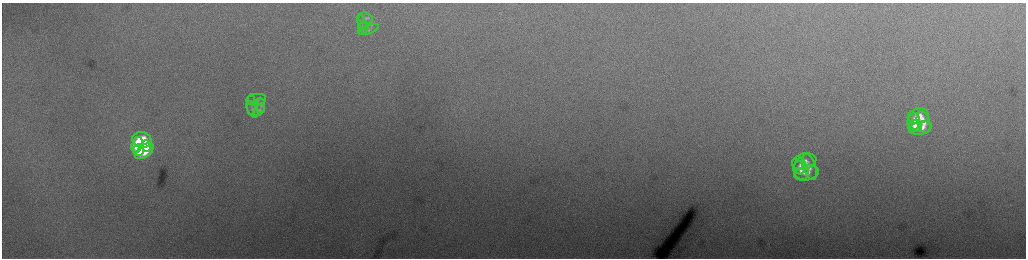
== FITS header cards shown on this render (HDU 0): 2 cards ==
NAXIS1  =                 2048 /fastest changing axis
NAXIS2  =                  512 /next to fastest changing axis

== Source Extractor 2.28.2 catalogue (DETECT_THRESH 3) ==
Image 2048 x 512 px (HDU 0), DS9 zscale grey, zoomed out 1/2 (1 PNG px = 2 x 2 image px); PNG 1028 x 260 px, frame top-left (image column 1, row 511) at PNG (2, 3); each listed source drawn as its Kron ellipse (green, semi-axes under 4 px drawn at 4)
Background 230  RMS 3.8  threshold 11.3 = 3 sigma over >= 5 px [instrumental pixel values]
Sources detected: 24; all 24 listed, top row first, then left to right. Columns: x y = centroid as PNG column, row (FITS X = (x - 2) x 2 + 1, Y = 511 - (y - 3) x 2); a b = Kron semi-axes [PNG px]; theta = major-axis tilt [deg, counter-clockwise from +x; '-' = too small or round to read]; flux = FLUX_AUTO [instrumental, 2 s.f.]
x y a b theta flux
365 18 7 5 -17 2200
362 23 7 3 -74 1400
363 27 5 5 - 1500
369 30 11 4 20 2000
256 100 10 5 8 2600
251 105 10 4 90 1800
261 105 8 4 -87 1700
252 109 9 5 -63 2400
259 110 7 4 47 1800
918 116 10 7 14 11000
914 121 8 6 83 7500
924 122 11 6 -73 8000
915 126 7 6 - 6200
920 128 11 6 11 9600
142 140 10 7 -11 39000
137 145 8 5 74 25000
147 146 6 4 -80 17000
138 150 5 5 - 21000
144 151 11 6 37 32000
804 161 12 8 14 7600
800 166 8 5 85 4300
809 167 14 6 -71 5500
801 171 9 7 -64 5600
807 173 13 7 13 6400